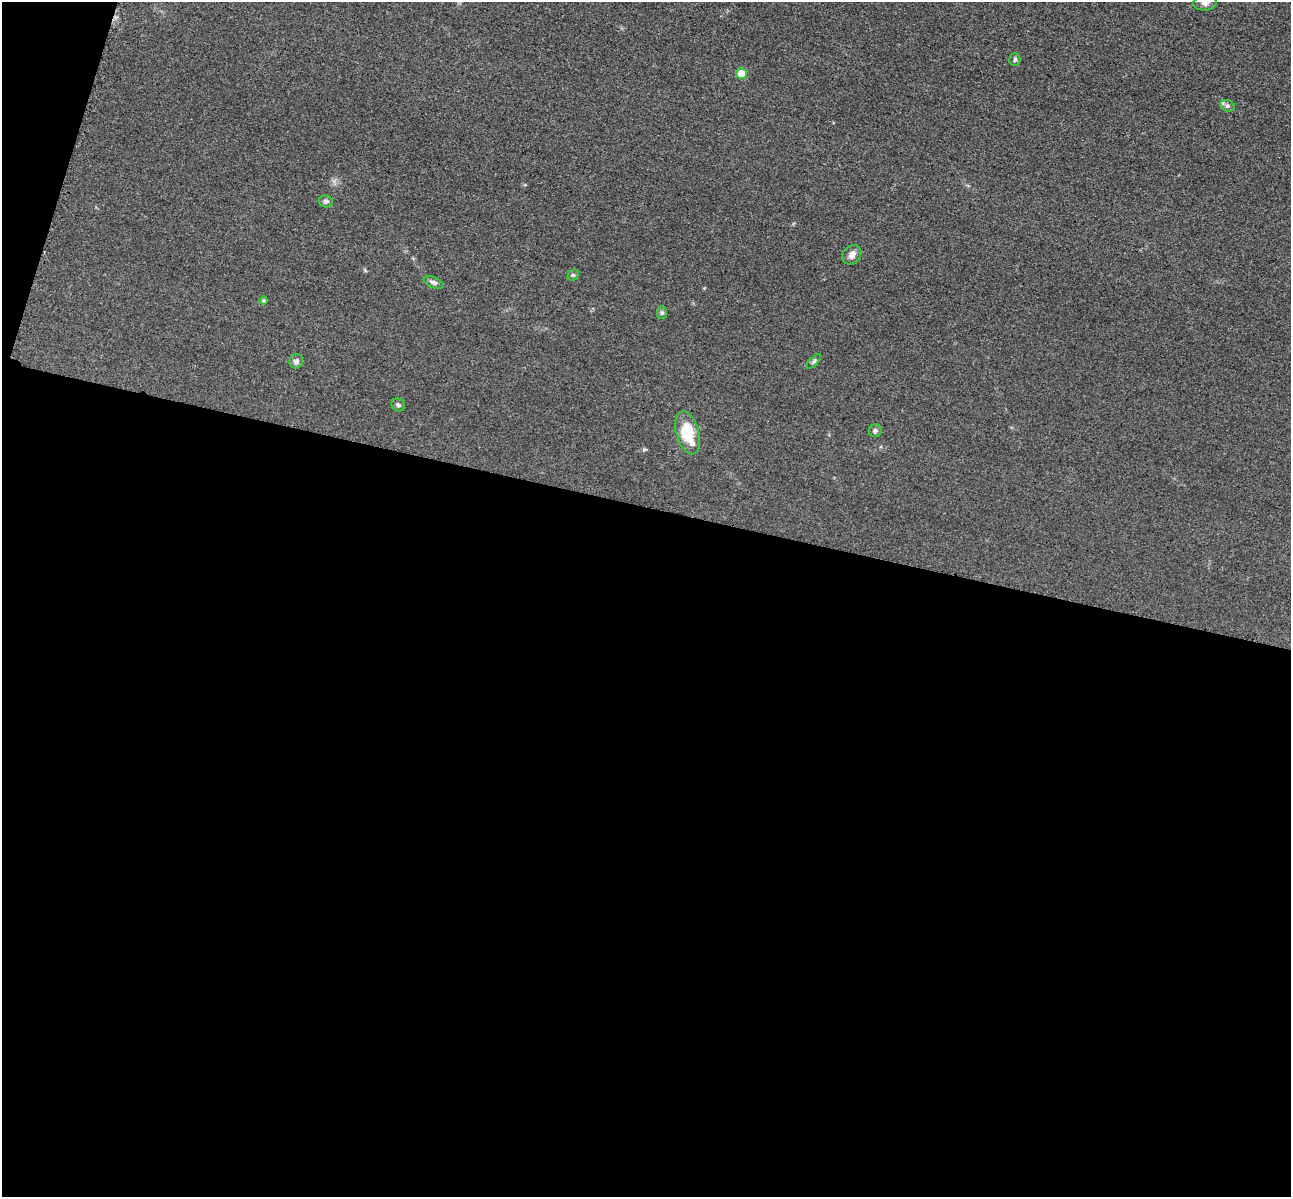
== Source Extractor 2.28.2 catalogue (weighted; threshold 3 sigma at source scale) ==
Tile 13 of 4 x 4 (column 1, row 4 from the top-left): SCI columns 173-1461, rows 396-1590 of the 5350 x 5365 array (HDU 1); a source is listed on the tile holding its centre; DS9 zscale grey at full resolution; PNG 1293 x 1199 px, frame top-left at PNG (2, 2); each listed source drawn as its Kron ellipse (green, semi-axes under 4 px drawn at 4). Shown black and unused: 59% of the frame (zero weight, under 3 of 4 exposures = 9% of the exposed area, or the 3 px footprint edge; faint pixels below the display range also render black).
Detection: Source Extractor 2.28.2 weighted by HDU 2 'WHT'; one run over the whole footprint, this tile lists its part. Background 0.0477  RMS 0.0085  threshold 0.0383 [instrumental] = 3 sigma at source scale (4.5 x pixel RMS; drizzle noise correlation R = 1.50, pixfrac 1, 0.05/0.05 arcsec/px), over >= 5 px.
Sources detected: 15; all 15 listed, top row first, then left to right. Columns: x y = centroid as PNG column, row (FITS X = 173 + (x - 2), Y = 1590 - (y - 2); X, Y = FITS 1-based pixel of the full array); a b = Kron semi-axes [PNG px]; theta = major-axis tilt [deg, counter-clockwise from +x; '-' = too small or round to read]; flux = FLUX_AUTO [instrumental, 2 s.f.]
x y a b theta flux
1205 3 12 7 2 3.3
1015 60 6 5 - 1.6
741 73 5 5 - 17
1227 106 7 5 -20 2
326 201 7 6 - 2.3
852 255 10 8 47 4.5
573 275 6 5 - 1.2
434 282 10 5 -23 2.6
264 300 4 4 - 1.3
662 313 6 5 - 1.5
296 361 7 6 - 2.5
814 361 9 4 45 1.5
398 405 7 6 - 1.9
875 431 6 6 - 1.9
688 433 22 11 -74 28